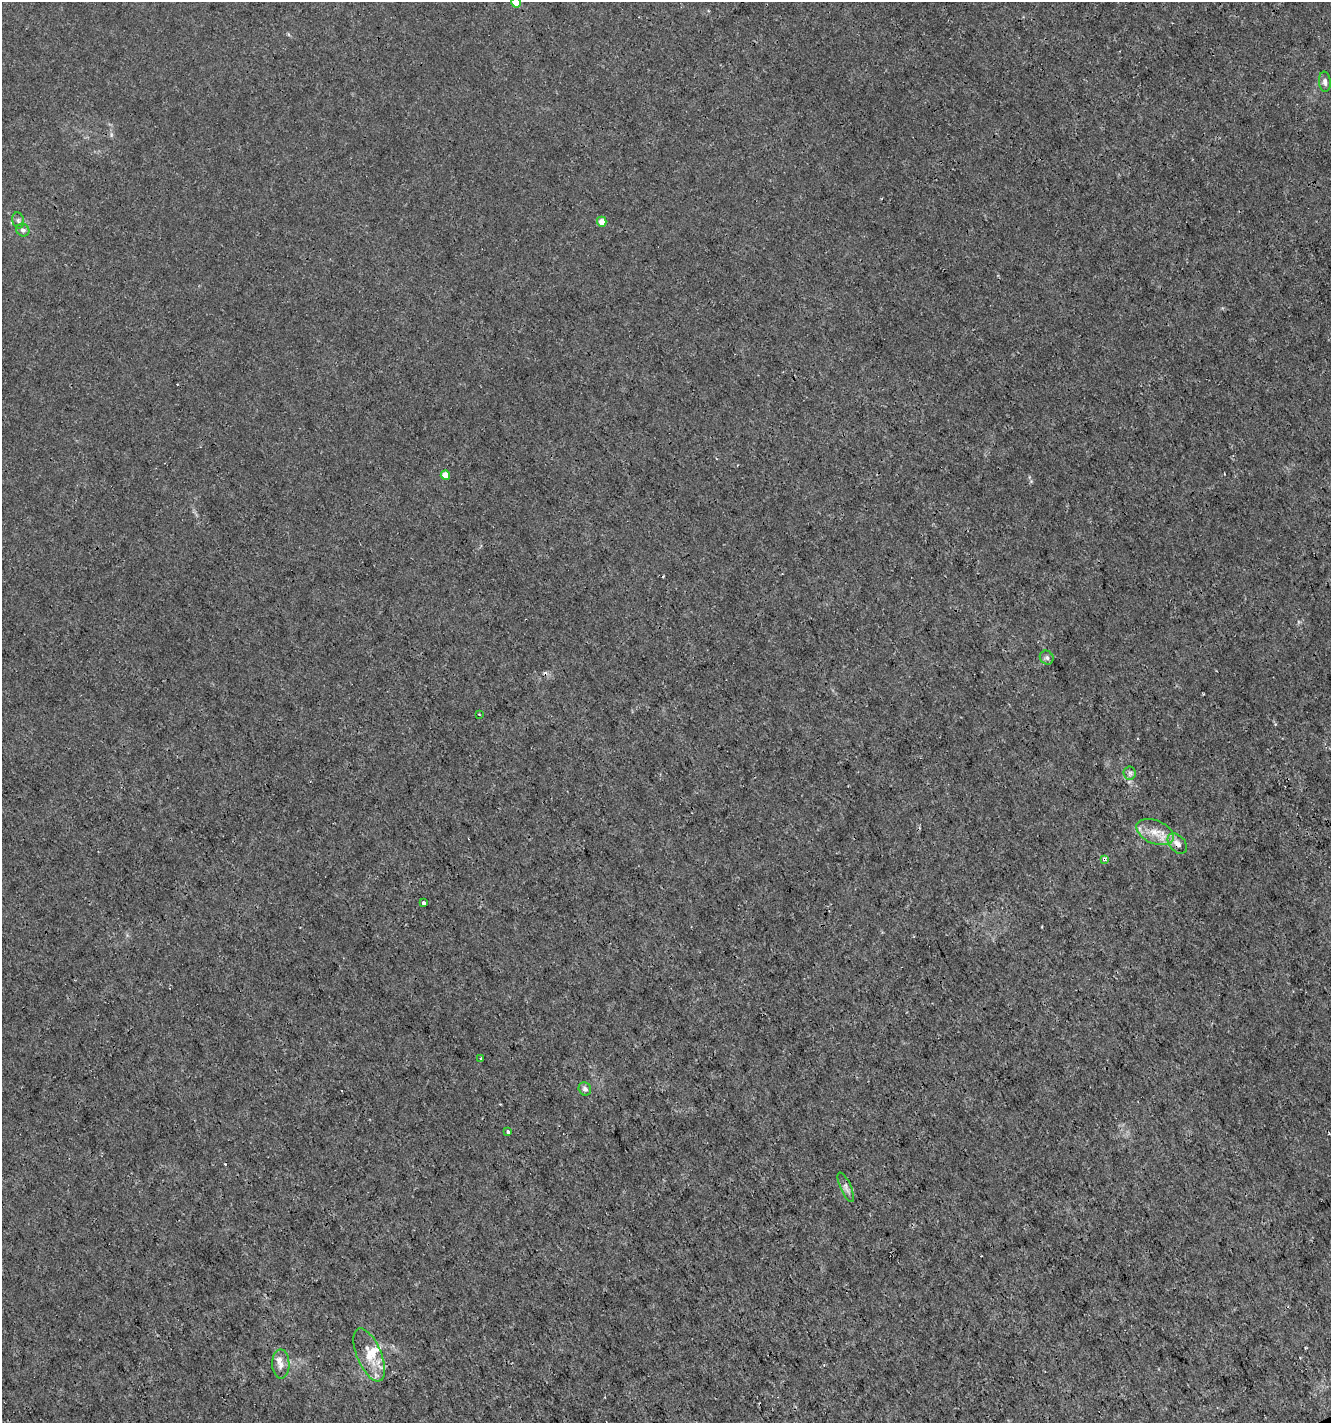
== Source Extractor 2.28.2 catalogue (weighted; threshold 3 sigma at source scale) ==
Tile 6 of 4 x 4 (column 2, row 2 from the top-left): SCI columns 1423-2751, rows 2848-4268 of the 5560 x 5690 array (HDU 1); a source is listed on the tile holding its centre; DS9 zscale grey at full resolution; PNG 1333 x 1425 px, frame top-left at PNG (2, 2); each listed source drawn as its Kron ellipse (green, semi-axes under 4 px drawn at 4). Shown black and unused: <1% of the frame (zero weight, under 3 of 4 exposures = <1% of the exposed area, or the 3 px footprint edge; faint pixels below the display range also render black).
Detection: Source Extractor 2.28.2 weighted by HDU 2 'WHT'; one run over the whole footprint, this tile lists its part. Background 1.03e-04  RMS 9.4e-04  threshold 0.00422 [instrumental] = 3 sigma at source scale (4.5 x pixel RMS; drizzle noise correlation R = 1.50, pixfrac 1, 0.0396/0.0396 arcsec/px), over >= 5 px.
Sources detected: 23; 3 cosmic-ray / hot-pixel residue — neither listed nor drawn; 1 inside a brighter listed object's ellipse — not listed separately; the other 19 listed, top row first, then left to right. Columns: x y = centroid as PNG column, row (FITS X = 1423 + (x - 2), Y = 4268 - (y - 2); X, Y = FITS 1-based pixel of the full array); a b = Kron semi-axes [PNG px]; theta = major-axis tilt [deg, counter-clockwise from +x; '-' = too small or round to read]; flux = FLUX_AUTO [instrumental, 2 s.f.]
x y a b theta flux
516 3 5 5 - 2.1
1325 82 10 6 -86 0.35
18 220 8 6 -74 0.24
602 222 5 4 - 0.92
23 230 7 6 - 0.33
445 475 4 4 - 1.4
1047 658 7 6 - 0.22
479 714 3 2 - 0.071
1130 773 6 6 - 0.22
1155 832 20 11 -23 1.4
1177 843 11 8 -49 0.61
1104 859 4 3 - 0.79
424 902 3 3 - 0.54
481 1059 3 2 - 0.15
585 1089 7 6 - 0.35
508 1132 3 3 - 0.28
846 1187 16 5 -65 0.41
369 1355 28 12 -67 2
281 1364 15 8 -89 0.73
Overlapping masked pixels (flux is a lower limit): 2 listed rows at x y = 1177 843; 1104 859
Isophote crosses this tile's border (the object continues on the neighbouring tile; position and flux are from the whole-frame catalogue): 1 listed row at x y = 516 3